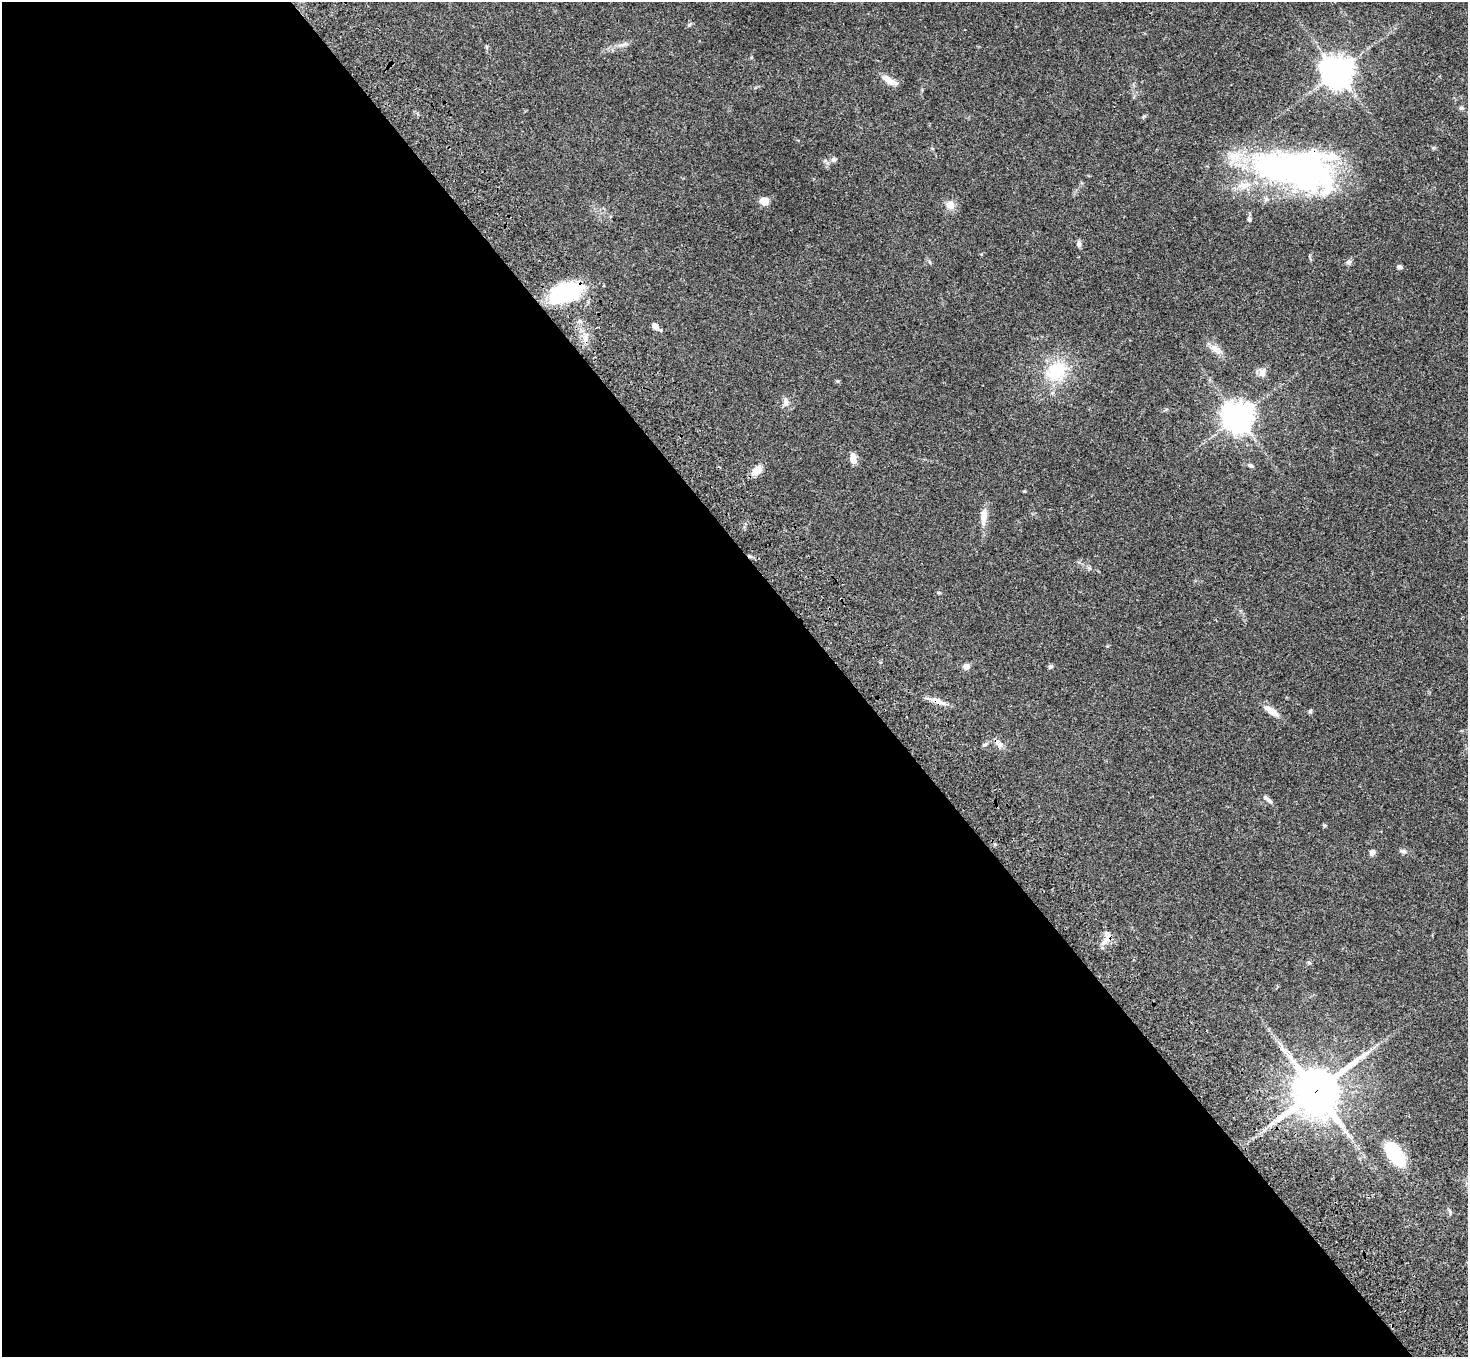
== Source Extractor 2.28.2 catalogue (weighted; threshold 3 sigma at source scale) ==
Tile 9 of 4 x 4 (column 1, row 3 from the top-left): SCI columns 107-1572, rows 1733-3087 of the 6075 x 6036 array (HDU 1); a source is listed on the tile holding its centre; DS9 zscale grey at full resolution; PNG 1470 x 1359 px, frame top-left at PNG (2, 2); no overlay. Shown black and unused: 58% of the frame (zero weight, under 3 of 4 exposures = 6% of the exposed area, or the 3 px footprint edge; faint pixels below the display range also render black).
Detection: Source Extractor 2.28.2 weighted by HDU 2 'WHT'; one run over the whole footprint, this tile lists its part. Background 0.0482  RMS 0.0054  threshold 0.0243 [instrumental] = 3 sigma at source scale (4.5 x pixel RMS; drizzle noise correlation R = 1.50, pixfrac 1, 0.05/0.05 arcsec/px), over >= 5 px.
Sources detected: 43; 1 inside a brighter listed object's ellipse — not listed separately; the other 42 listed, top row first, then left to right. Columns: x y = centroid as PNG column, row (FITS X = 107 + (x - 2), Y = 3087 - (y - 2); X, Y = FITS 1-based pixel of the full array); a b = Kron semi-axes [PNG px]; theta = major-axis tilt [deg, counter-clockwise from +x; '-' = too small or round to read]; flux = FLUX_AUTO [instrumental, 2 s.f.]
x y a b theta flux
623 45 9 4 9 1.5
1337 72 10 9 - 760
890 80 21 8 -31 4.6
1461 108 6 5 - 0.89
834 160 7 6 - 1.5
1296 169 89 40 -8 170
764 201 8 6 -18 6.8
950 205 7 7 - 5.4
1249 219 6 5 - 1.2
1079 244 7 6 - 1.7
930 262 6 4 -70 0.67
1349 262 7 7 - 1.4
1399 267 5 4 - 1.7
565 293 34 18 16 47
655 326 8 6 -48 2.9
585 338 13 6 82 3
1215 349 19 8 -28 4.2
1056 371 33 24 40 23
1262 372 11 9 86 3
786 402 12 8 -85 2.6
1238 417 11 10 - 520
853 459 11 7 -80 4.3
1251 465 8 5 -29 0.99
757 471 13 8 41 5.6
1024 491 3 3 - 0.5
984 516 21 8 85 5
939 592 5 3 - 0.53
1050 666 6 5 - 0.99
966 667 7 6 - 2.4
937 701 24 6 -21 4.1
1271 711 18 7 -34 5.7
1310 711 6 5 - 0.77
999 743 13 8 -62 2.8
985 744 9 3 30 0.87
1267 799 14 5 -39 1.9
1403 851 10 5 -13 1.4
1372 852 6 6 - 2
1105 940 18 6 59 3.5
1309 962 5 5 - 0.74
1315 1091 16 16 - 1700
1395 1154 20 10 -53 38
1450 1211 6 4 -88 0.91
Overlapping masked pixels (flux is a lower limit): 4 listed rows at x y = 1296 169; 565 293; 937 701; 1315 1091
Unlisted compact peaks at least as high as the median listed source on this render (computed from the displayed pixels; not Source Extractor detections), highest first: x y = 689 25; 1324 825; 838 381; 1433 148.